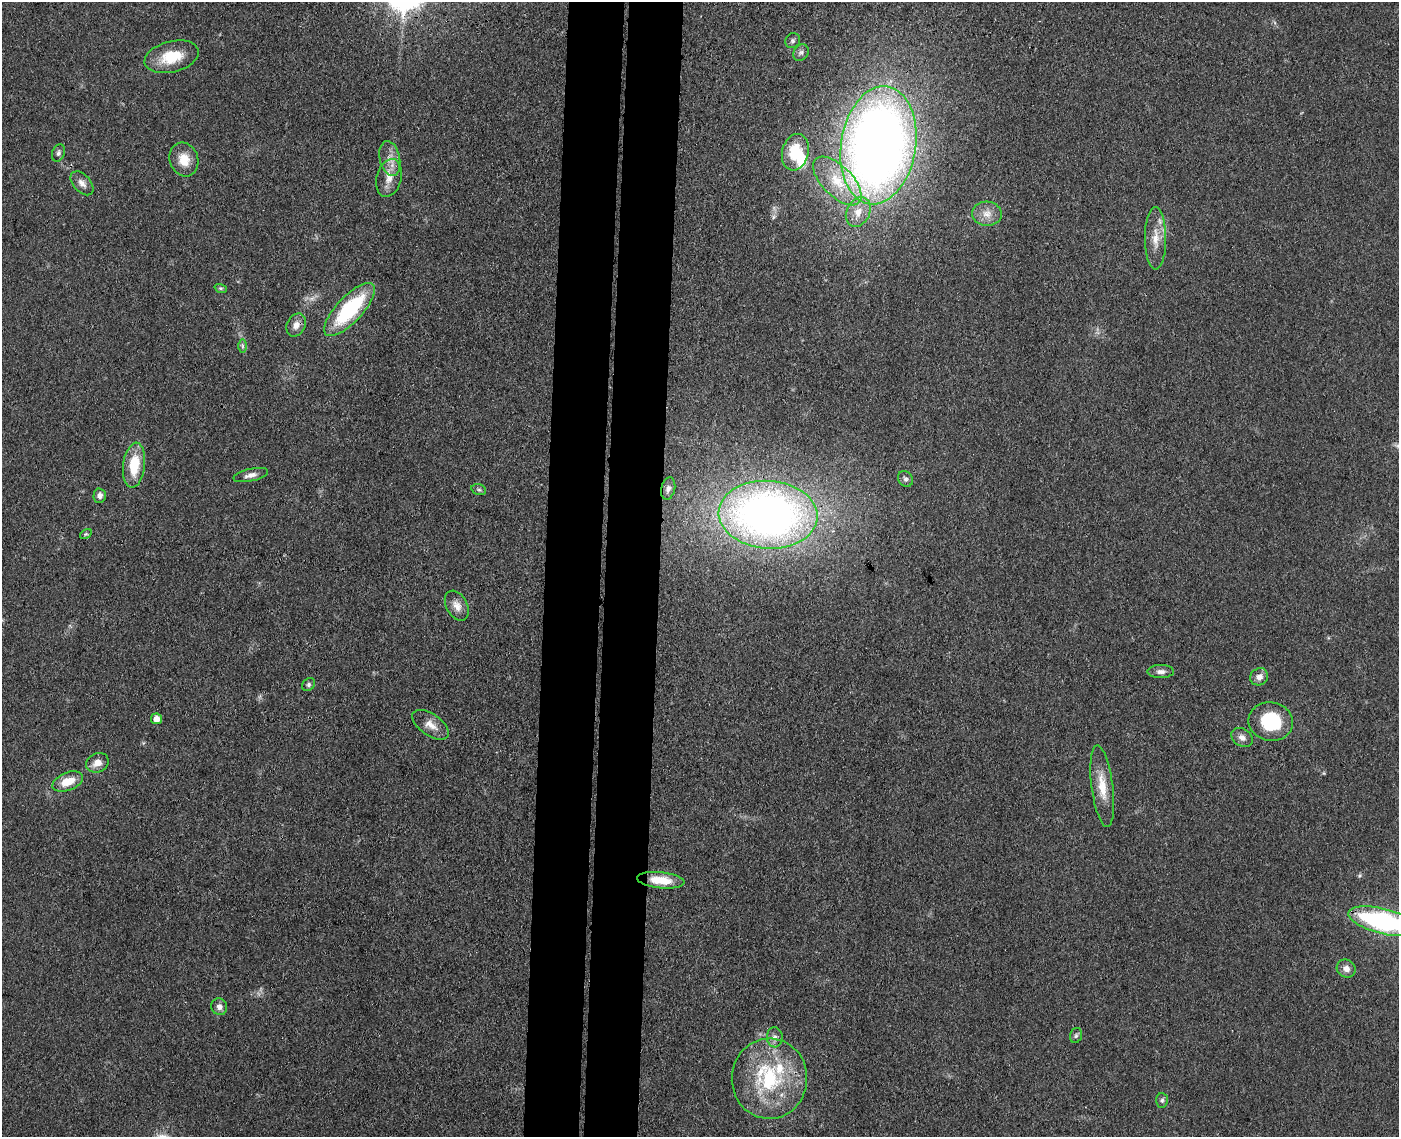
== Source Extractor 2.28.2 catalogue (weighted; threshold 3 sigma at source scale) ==
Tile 8 of 3 x 4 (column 2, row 3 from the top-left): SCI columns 1672-3068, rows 1142-2276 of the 4629 x 4554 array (HDU 1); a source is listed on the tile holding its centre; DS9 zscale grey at full resolution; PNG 1401 x 1139 px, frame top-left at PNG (2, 2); each listed source drawn as its Kron ellipse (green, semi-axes under 4 px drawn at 4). Shown black and unused: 8% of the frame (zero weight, under 3 of 4 exposures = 5% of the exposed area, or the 3 px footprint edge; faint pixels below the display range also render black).
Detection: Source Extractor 2.28.2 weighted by HDU 2 'WHT'; one run over the whole footprint, this tile lists its part. Background 0.0894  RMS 0.0064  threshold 0.029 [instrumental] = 3 sigma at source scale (4.5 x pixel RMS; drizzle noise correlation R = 1.50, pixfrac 1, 0.05/0.05 arcsec/px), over >= 5 px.
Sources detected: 47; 1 inside a brighter object's white glare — neither listed nor drawn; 1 inside a brighter listed object's ellipse — not listed separately; the other 45 listed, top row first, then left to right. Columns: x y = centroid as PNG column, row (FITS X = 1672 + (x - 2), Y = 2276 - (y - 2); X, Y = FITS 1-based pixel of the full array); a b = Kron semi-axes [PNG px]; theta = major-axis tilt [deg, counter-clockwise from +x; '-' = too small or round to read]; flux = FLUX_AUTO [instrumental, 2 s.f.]
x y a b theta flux
793 41 8 7 - 1.7
801 53 9 7 53 2.3
172 57 28 15 14 21
878 145 59 37 81 730
795 152 18 13 75 18
58 153 9 6 69 2
390 158 17 10 -78 7
184 160 17 14 -72 10
389 178 19 12 75 8.3
837 181 31 15 -45 23
82 183 14 8 -48 4.1
858 212 15 11 62 8.4
987 214 15 12 -4 6.9
1155 238 31 10 -90 11
221 288 6 4 -18 0.89
349 310 34 13 47 56
296 325 12 9 63 4.7
242 346 7 4 -89 1.2
134 465 23 11 83 21
251 475 17 6 13 3.9
905 479 8 7 - 1.9
668 488 11 7 78 2.6
479 490 7 5 -16 1.4
100 496 7 6 - 3.1
768 515 49 34 -4 430
86 534 6 4 32 0.99
457 606 16 10 -61 6
1161 672 13 6 1 3.1
1259 677 9 8 - 4.4
309 685 7 5 48 1.4
156 719 5 5 - 5.5
1271 722 22 19 -12 36
431 725 21 10 -35 7.4
1242 737 11 8 -33 3.7
97 763 11 9 23 6.1
68 781 16 9 21 12
1102 786 41 10 -83 15
661 880 24 8 -6 15
1382 921 35 12 -14 120
1346 969 10 8 -33 4.3
219 1007 8 8 - 3.4
1076 1035 8 5 74 1.4
775 1037 10 8 -85 3.1
769 1079 40 37 86 65
1162 1100 7 6 - 1.5
Isophote crosses this tile's border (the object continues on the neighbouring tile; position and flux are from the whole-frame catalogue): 1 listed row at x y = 1382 921